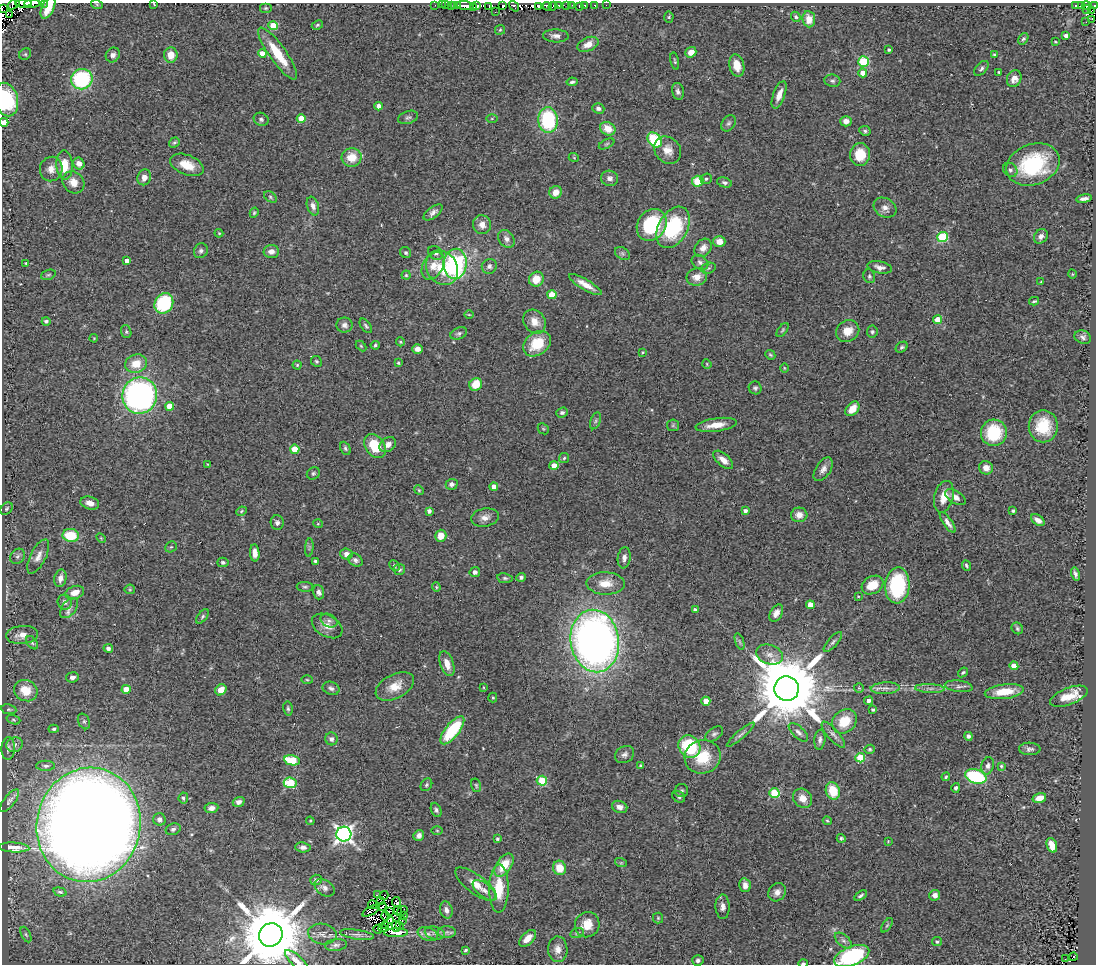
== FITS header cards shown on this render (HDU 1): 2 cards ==
NAXIS1  =                 1094
NAXIS2  =                  962

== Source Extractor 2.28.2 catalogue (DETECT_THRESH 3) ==
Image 1094 x 962 px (HDU 1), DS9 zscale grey, 1 PNG px = 1 image px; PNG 1098 x 966 px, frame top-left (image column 1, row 962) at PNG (2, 3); each listed source drawn as its Kron ellipse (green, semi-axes under 4 px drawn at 4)
Background 0.509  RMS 0.056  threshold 0.167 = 3 sigma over >= 5 px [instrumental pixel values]
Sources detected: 417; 19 with non-positive FLUX_AUTO (blend fragments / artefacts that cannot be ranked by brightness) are neither listed nor drawn; the other 398 listed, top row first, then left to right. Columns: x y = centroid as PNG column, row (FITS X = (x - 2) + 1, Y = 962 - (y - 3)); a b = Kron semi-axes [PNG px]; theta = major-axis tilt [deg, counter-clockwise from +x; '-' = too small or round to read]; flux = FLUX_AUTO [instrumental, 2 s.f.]
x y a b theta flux
24 3 8 2 0 87
44 3 2 2 - 32
14 4 7 4 38 110
32 4 8 2 3 220
154 4 4 2 - 2.6
97 5 6 4 -20 3.9
435 5 2 2 - 2.7
442 5 2 2 - 1.4
446 5 2 2 - 3.3
458 5 3 3 - 19
503 5 3 3 - 64
558 5 4 3 - 250
572 5 3 2 - 5.8
584 5 3 3 - 35
595 5 3 3 - 20
606 5 2 2 - 2.5
1086 5 4 3 - 26
1095 5 3 2 - 41
451 6 3 2 - 15
455 6 4 3 - 17
465 6 9 3 -4 380
477 6 4 2 - 99
514 6 6 4 -52 67
539 6 4 3 - 59
547 6 5 4 - 400
553 6 4 3 - 100
567 6 3 2 - 20
579 6 4 3 - 20
1076 6 3 3 - 40
1081 6 3 3 - 50
474 7 3 2 - 13
489 7 4 3 - 27
2 8 2 2 - 36
48 8 12 6 65 47
266 8 6 5 - 5.5
1087 10 4 3 - 54
1091 11 3 3 - 38
495 12 3 2 - 5.4
10 15 2 2 - 46
669 17 5 5 - 4.6
796 17 5 4 - 7.1
809 19 8 6 -82 45
1092 19 2 2 - 7
1086 22 2 2 - 14
317 25 6 4 28 5.5
273 26 4 4 - 110
500 30 5 4 - 4.9
556 36 13 6 -3 18
1066 36 4 4 - 20
1023 39 6 4 60 6.8
1055 42 3 2 - 4.3
588 44 11 6 24 37
889 50 4 3 - 7.4
691 52 6 5 - 37
262 53 4 4 - 55
25 54 6 5 - 6.8
278 54 31 8 -54 120
113 55 8 6 52 13
171 55 7 7 - 47
994 55 4 3 - 4.3
675 61 9 3 -78 5.8
864 62 5 5 - 250
737 65 11 7 -77 49
981 68 9 5 49 9.6
999 72 3 3 - 4.6
863 73 4 4 - 41
82 79 11 10 - 350
1014 79 9 7 67 29
832 81 8 6 -8 9.6
572 82 5 4 - 8.6
678 91 9 6 -78 13
779 95 14 6 70 34
6 100 17 12 -74 260
379 106 4 4 - 22
598 108 6 5 - 10
408 117 10 6 18 10
301 118 4 4 - 87
261 119 8 6 -27 9.5
492 119 6 4 1 5.4
548 120 13 9 -86 310
846 121 5 5 - 21
4 122 4 4 - 37
729 123 9 6 55 10
608 129 8 6 -30 56
865 131 6 5 - 7.3
655 140 8 6 -48 210
174 142 6 4 36 6.1
606 144 8 4 27 6.6
668 150 15 12 -47 43
860 154 11 10 - 90
352 157 10 9 - 68
574 158 5 3 - 3.3
79 164 6 5 - 24
1033 164 27 20 20 340
65 165 14 8 -89 75
187 165 17 10 -21 68
51 169 12 11 - 33
1010 170 8 6 -41 12
144 177 8 6 72 26
610 178 8 7 - 18
706 179 6 5 - 7.4
698 181 5 5 - 87
73 182 12 10 -46 37
724 182 8 5 -16 9.6
556 192 6 6 - 37
270 197 7 4 -38 6.9
1084 198 8 3 9 13
313 206 9 6 -72 19
885 208 12 9 -30 23
433 212 11 5 36 16
254 213 5 4 - 5.8
482 225 9 9 - 28
652 225 17 14 54 250
673 227 22 14 61 280
219 233 4 3 - 3.4
1041 236 8 6 50 16
942 237 5 5 - 270
506 239 9 7 -51 18
719 241 6 5 - 32
703 248 10 7 51 25
201 251 8 6 58 11
271 251 8 6 3 25
406 253 6 5 - 7
435 253 8 6 -30 12
622 254 8 5 -36 9.1
127 261 4 4 - 18
700 262 9 6 -36 13
26 263 4 4 - 5.5
455 264 15 11 86 460
433 266 15 10 58 44
489 266 8 7 - 12
880 267 12 6 -11 20
442 268 18 15 -56 97
708 268 7 5 19 7.9
1072 274 5 3 - 2.8
48 275 7 5 18 6
406 275 4 4 - 4.6
869 276 7 5 -69 7.9
697 277 10 8 11 41
536 279 8 7 - 66
1041 282 3 3 - 3.1
585 285 18 5 -30 42
552 295 4 4 - 77
1034 301 5 3 - 5.5
164 303 10 9 - 270
469 315 5 3 - 3.2
938 320 4 4 - 84
46 321 4 3 - 9.5
535 322 13 10 -53 38
344 325 8 7 - 16
366 326 8 4 -54 7.5
783 330 8 4 52 5.9
848 331 12 10 30 48
126 332 6 5 - 7.1
872 332 6 5 - 7.1
459 333 9 5 23 8.7
1083 337 8 6 -22 13
94 338 4 3 - 3
400 342 4 3 - 4.2
537 344 15 11 38 110
375 345 4 4 - 6.3
361 346 6 4 -45 4.4
902 347 6 5 - 7.8
417 349 5 4 - 21
642 352 3 2 - 3.5
770 355 5 4 - 4.9
316 361 6 5 - 6.1
398 363 3 3 - 5.3
136 364 11 9 15 60
707 364 5 4 - 4.4
297 365 4 4 - 4.6
784 368 5 3 - 3
476 384 7 6 - 80
755 388 6 6 - 7.9
140 396 18 17 - 1200
170 406 4 4 - 60
852 409 8 6 48 54
562 413 6 5 - 8.8
595 421 9 5 67 9.2
673 425 6 6 - 6.4
716 425 20 6 8 55
1043 426 16 14 -90 110
543 429 6 5 - 4.5
994 433 13 13 - 170
388 445 9 6 38 24
375 446 13 9 -54 110
345 448 7 4 -63 7.9
295 449 4 4 - 96
564 458 5 5 - 5.3
723 460 12 6 -41 28
208 464 3 3 - 3.3
554 465 4 4 - 34
986 468 7 6 - 27
823 469 13 7 57 21
313 473 7 5 36 7.6
452 484 6 5 - 14
494 487 4 4 - 35
419 490 5 4 - 4.4
944 497 16 9 76 52
955 497 11 6 -32 28
90 503 9 6 -16 25
7 509 7 5 47 5.7
241 511 5 4 - 4.7
429 511 4 4 - 13
745 511 4 3 - 14
1013 511 4 3 - 9
799 515 8 7 - 29
485 518 14 9 9 27
1038 520 7 5 -35 22
277 523 7 6 - 13
948 523 12 4 -55 18
318 524 5 3 - 3.5
71 535 8 6 -9 120
441 536 6 5 - 46
101 538 6 3 -45 3.8
171 547 6 5 - 5.1
309 547 9 3 85 6.8
255 553 9 4 -84 26
346 554 6 5 - 22
17 556 8 6 51 10
38 556 19 7 63 27
624 558 11 6 83 19
355 560 7 6 - 13
315 561 3 3 - 5.7
223 562 5 4 - 7.9
966 565 5 3 - 5.8
394 566 6 4 -46 8.2
399 570 5 5 - 8.3
475 572 5 5 - 16
1075 574 6 3 -75 11
521 577 5 4 - 8.8
60 578 9 6 77 24
505 578 8 5 -8 7.1
606 583 19 11 -1 59
872 585 11 8 29 80
897 585 18 12 86 330
305 587 8 5 -1 7.2
436 587 4 4 - 4.8
130 589 5 5 - 4.4
319 592 7 5 -73 16
75 593 10 6 20 36
858 596 4 3 - 3.3
65 602 7 7 - 15
810 605 4 4 - 44
69 608 12 7 52 20
695 610 4 3 - 11
776 613 9 6 59 21
202 616 8 4 50 7.6
329 621 9 6 -26 13
327 626 16 10 -30 37
1017 628 6 5 - 6.4
22 635 16 9 5 38
595 641 31 24 -82 2600
740 642 9 3 -71 7.2
833 642 12 5 48 11
32 643 7 4 -52 7.8
108 648 5 4 - 10
769 655 14 9 -19 31
447 664 13 6 -70 39
1014 666 4 4 - 57
963 672 5 4 - 5.5
72 677 6 5 - 14
307 680 5 3 - 4.1
395 686 21 12 27 62
959 686 14 5 -7 15
484 687 3 3 - 3.7
331 688 8 6 -21 12
859 688 5 5 - 4.9
885 688 14 6 2 21
930 688 15 4 -2 16
126 689 4 4 - 51
787 689 12 12 - 47000
221 690 6 5 - 45
26 691 12 10 -28 79
1004 692 19 7 7 88
1069 696 20 8 21 64
493 698 5 4 - 5
706 701 4 4 - 59
869 701 4 4 - 14
288 708 7 4 -82 7.1
9 709 7 5 -9 5.9
873 710 4 3 - 8.2
13 720 7 4 -19 6
84 721 8 5 -63 8.4
844 721 13 11 40 88
54 729 5 4 - 5.9
452 730 17 7 52 220
798 732 12 5 -43 16
714 734 10 6 36 11
741 735 18 4 41 14
833 735 16 5 -49 18
968 736 4 4 - 13
331 739 6 6 - 14
820 740 10 5 84 13
15 745 8 7 - 16
689 747 12 10 -46 250
8 748 11 7 86 13
870 749 5 4 - 5.6
1030 749 11 6 -3 12
625 754 10 8 32 15
703 757 18 16 17 130
860 758 5 4 - 130
292 760 8 5 -11 140
46 766 9 5 0 11
640 766 4 3 - 3.9
988 766 9 6 75 15
1001 766 4 3 - 5.1
976 776 11 7 -18 300
946 777 4 3 - 4.8
542 781 5 5 - 200
290 783 7 5 -4 220
426 785 7 5 54 6.4
476 785 7 5 -74 6.6
956 788 5 4 - 9.4
682 791 6 6 - 7.9
833 791 9 7 -71 94
774 793 5 5 - 200
679 797 7 5 -33 8.4
183 798 5 4 - 8.3
802 798 10 9 - 33
1039 798 7 5 16 44
9 801 14 5 52 11
239 802 6 5 - 15
620 807 8 6 -19 20
211 808 7 5 8 19
436 810 7 5 -67 9
159 819 6 6 - 15
310 821 4 4 - 3.8
827 821 4 3 - 4.5
89 825 57 52 78 12000
173 829 8 5 20 9.9
437 830 6 4 -2 4.3
344 834 7 7 - 1500
419 835 6 5 - 14
841 838 4 4 - 6.6
498 839 3 3 - 7.7
888 841 3 3 - 3.1
1052 845 7 5 -69 55
14 847 15 5 -3 56
303 847 8 5 -6 13
621 863 6 4 -18 4.5
504 865 13 7 55 91
559 868 7 6 - 65
316 880 6 5 - 9.9
476 884 25 9 -37 50
745 885 7 5 -77 20
324 888 11 7 -35 18
499 888 24 9 89 120
484 890 14 6 -39 23
60 892 7 4 -15 6.1
777 892 10 8 52 21
377 895 3 2 - 5.2
935 895 5 5 - 17
384 896 5 2 - 2.5
861 896 7 3 33 7.6
381 901 4 2 - 2.8
396 902 5 2 - 2.5
372 905 4 2 - 0.64
382 907 5 3 - 3.8
723 907 12 7 -88 21
446 910 9 6 -78 20
371 911 9 3 29 8.7
389 911 3 2 - 4.5
398 911 4 2 - 5.4
402 911 6 2 39 3.3
403 915 3 2 - 5.4
385 916 4 2 - 3.9
658 918 5 5 - 5.1
391 920 4 2 - 0.3
402 920 3 2 - 0.64
400 925 4 2 - 3.8
587 925 13 12 - 60
887 925 8 4 54 6
386 926 3 2 - 3.8
396 926 5 3 - 5.5
383 928 4 2 - 8.9
378 929 4 4 - 7.1
447 932 9 6 2 11
396 933 12 4 1 43
435 933 10 6 -14 14
577 933 7 5 16 6.3
322 934 14 10 -11 24
428 934 10 6 -20 17
26 935 8 4 -63 8.2
271 935 12 11 - 41000
357 935 17 5 -8 16
528 938 10 6 44 38
843 941 10 5 -41 14
937 942 5 4 - 8.5
336 945 11 6 6 12
558 949 13 9 -89 29
465 950 3 3 - 6.4
852 956 18 9 22 410
1073 957 4 3 - 7.2
1065 959 2 2 - 2.8
698 960 5 5 - 10
296 961 14 5 -42 26
803 963 5 3 - 8.1
At the frame edge (FLAGS 8, measured only in part): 13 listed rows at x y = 24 3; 44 3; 14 4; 32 4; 154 4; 1095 5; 2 8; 48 8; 6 100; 4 122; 852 956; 296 961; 803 963
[19 non-positive-flux detections neither listed nor drawn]